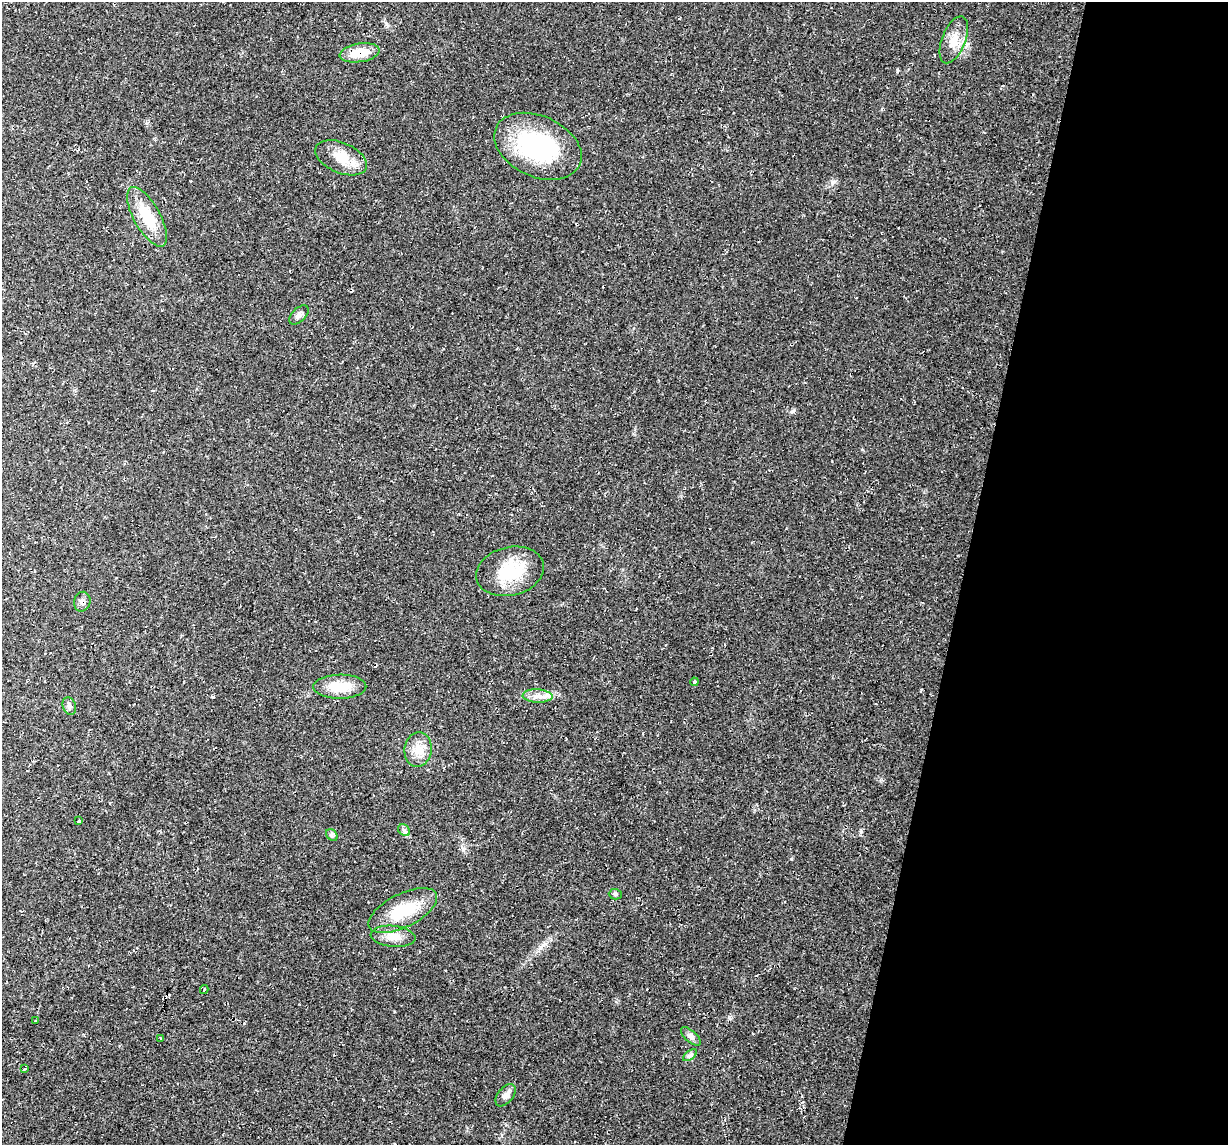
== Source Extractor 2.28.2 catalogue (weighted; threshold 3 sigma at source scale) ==
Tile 8 of 4 x 4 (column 4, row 2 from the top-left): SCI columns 3678-4903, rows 2404-3546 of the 4905 x 4926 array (HDU 1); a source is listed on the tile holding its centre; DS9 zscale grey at full resolution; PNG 1230 x 1147 px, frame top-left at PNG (2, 2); each listed source drawn as its Kron ellipse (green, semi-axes under 4 px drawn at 4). Shown black and unused: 22% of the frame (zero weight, under 2 of 3 exposures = <1% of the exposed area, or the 3 px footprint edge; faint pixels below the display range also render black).
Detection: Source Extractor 2.28.2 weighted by HDU 2 'WHT'; one run over the whole footprint, this tile lists its part. Background 0.0197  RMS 0.006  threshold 0.0268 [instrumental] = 3 sigma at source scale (4.5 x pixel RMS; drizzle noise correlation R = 1.50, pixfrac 1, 0.05/0.05 arcsec/px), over >= 5 px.
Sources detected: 27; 1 cosmic-ray / hot-pixel residue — neither listed nor drawn; the other 26 listed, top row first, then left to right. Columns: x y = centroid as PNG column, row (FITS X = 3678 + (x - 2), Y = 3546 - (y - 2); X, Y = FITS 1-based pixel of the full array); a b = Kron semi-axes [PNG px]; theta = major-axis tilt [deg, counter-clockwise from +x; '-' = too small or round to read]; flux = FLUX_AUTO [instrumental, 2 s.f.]
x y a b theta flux
954 40 25 12 69 8.4
359 53 20 9 9 12
538 146 46 30 -24 67
341 158 27 15 -23 12
147 217 33 13 -61 20
299 315 12 7 45 2.3
510 571 34 24 14 26
82 602 10 8 75 2.6
694 682 4 3 - 0.63
340 687 26 12 1 14
538 696 15 6 -3 4.2
69 706 9 6 -71 1.8
418 750 17 13 80 7.9
79 821 3 3 - 2
404 830 7 5 -44 1.3
332 835 6 5 - 1.2
615 894 6 5 - 1.1
403 910 37 16 27 24
393 936 22 10 -6 7.1
204 990 4 3 - 0.59
35 1021 3 2 - 0.63
691 1036 12 5 -41 2.1
160 1038 3 2 - 0.45
690 1055 8 4 36 1.4
25 1068 3 3 - 1.6
506 1095 13 7 51 3.5
Overlapping masked pixels (flux is a lower limit): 2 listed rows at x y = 359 53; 82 602
Unlisted compact peaks at least as high as the median listed source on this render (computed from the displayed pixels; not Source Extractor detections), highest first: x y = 833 182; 793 411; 897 70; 543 945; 386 24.